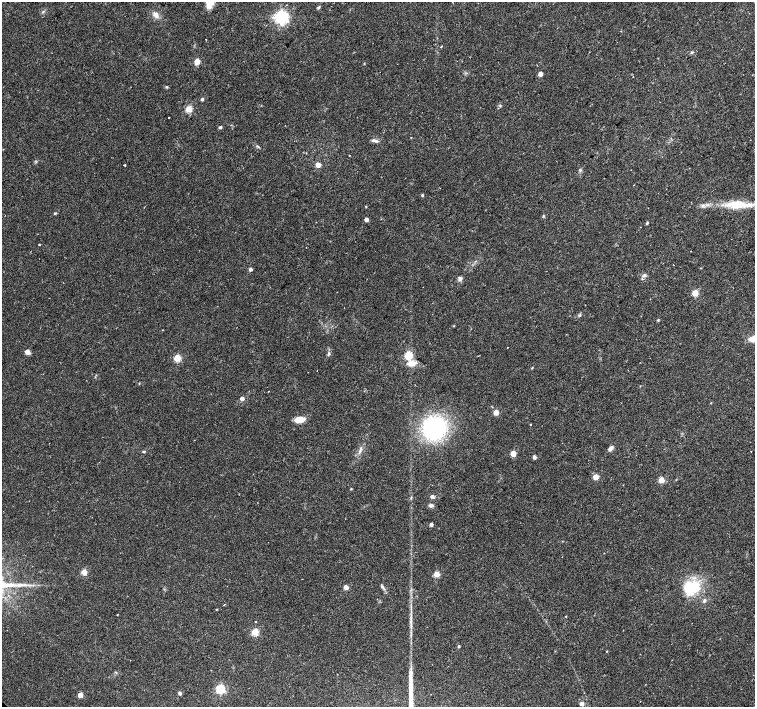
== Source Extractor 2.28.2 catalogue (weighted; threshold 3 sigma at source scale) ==
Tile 10 of 4 x 4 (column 2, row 3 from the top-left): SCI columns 1506-3010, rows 1569-2977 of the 6026 x 6026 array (HDU 1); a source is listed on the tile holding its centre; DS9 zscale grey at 2 x 2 block average (1 PNG px = mean of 2 x 2 image px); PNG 757 x 709 px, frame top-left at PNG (2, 2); no overlay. Shown black and unused: <1% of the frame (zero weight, under 2 of 3 exposures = <1% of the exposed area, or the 3 px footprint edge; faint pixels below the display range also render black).
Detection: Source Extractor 2.28.2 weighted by HDU 2 'WHT'; one run over the whole footprint, this tile lists its part. Background 0.0233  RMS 0.003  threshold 0.0134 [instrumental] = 3 sigma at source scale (4.5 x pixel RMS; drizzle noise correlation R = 1.50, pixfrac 1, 0.0396/0.0396 arcsec/px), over >= 5 px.
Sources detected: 84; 1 cosmic-ray / hot-pixel residue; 1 long thin detection or spike segment (spike, bleed or trail) — not listed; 2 inside a brighter listed object's ellipse — not listed separately; the other 80 listed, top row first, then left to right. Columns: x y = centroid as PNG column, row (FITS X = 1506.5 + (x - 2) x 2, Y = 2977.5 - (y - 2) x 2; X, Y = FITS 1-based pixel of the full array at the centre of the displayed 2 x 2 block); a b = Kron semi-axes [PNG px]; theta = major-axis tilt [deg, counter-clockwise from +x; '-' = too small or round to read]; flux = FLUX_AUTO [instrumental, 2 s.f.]
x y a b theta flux
319 7 5 3 - 0.82
156 15 8 6 -57 3.7
281 17 4 4 - 190
206 39 2 2 - 0.29
441 46 2 2 - 0.75
692 52 3 3 - 0.68
197 61 3 3 - 14
364 63 3 2 - 0.38
540 74 3 3 - 5.8
167 87 3 3 - 0.79
202 99 3 3 - 1.2
188 109 3 3 - 25
169 117 2 2 - 0.8
220 127 3 3 - 1.2
373 140 6 4 3 1.8
125 165 2 2 - 13
318 165 3 3 - 8.4
580 170 4 3 - 0.75
422 195 4 3 - 0.73
736 204 22 10 7 15
707 205 5 3 - 1.5
366 206 3 2 - 0.41
55 213 4 3 - 0.83
543 216 4 3 - 0.69
366 220 3 3 - 4.3
647 223 3 3 - 0.89
39 245 2 2 - 0.65
691 251 2 2 - 0.38
673 265 2 2 - 1.7
250 269 3 3 - 2.1
644 275 6 4 -7 1.7
460 279 6 4 85 1.9
695 293 3 3 - 20
579 315 5 3 - 0.97
658 320 3 3 - 0.66
454 326 3 2 - 0.38
754 339 8 7 - 7.5
507 348 2 2 - 0.63
27 352 4 4 - 4.4
328 354 5 3 - 0.95
408 355 4 3 - 38
177 358 3 3 - 27
412 363 9 6 7 6.6
532 368 3 2 - 0.61
139 383 3 2 - 0.39
242 399 3 3 - 4.1
711 403 3 2 - 0.4
496 412 3 3 - 11
299 419 8 5 4 11
530 424 2 2 - 0.52
434 428 15 15 - 100
611 448 8 4 45 2.2
143 451 4 3 - 0.71
360 451 6 3 77 1.5
513 454 3 3 - 13
534 457 3 3 - 2.5
596 477 3 3 - 14
661 480 3 3 - 16
351 489 3 3 - 0.48
432 496 5 4 - 1.7
431 505 6 4 -2 1.9
431 524 3 3 - 2.1
562 557 2 2 - 0.49
84 572 7 7 - 3.5
436 574 3 3 - 16
24 585 13 3 3 3.4
382 586 6 3 -51 1.3
346 587 3 3 - 6.5
691 587 21 17 15 25
704 601 5 3 - 1.2
224 604 2 2 - 0.56
216 609 3 2 - 0.45
255 621 2 2 - 1.4
255 632 3 3 - 28
459 646 3 3 - 0.85
116 672 3 3 - 0.64
220 689 4 3 - 64
179 693 3 3 - 1.9
80 695 3 3 - 9.4
582 704 3 3 - 4.3
Isophote crosses this tile's border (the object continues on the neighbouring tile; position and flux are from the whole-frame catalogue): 1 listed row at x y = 754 339
Diffuse or blended objects may show on this block-average render without a row.